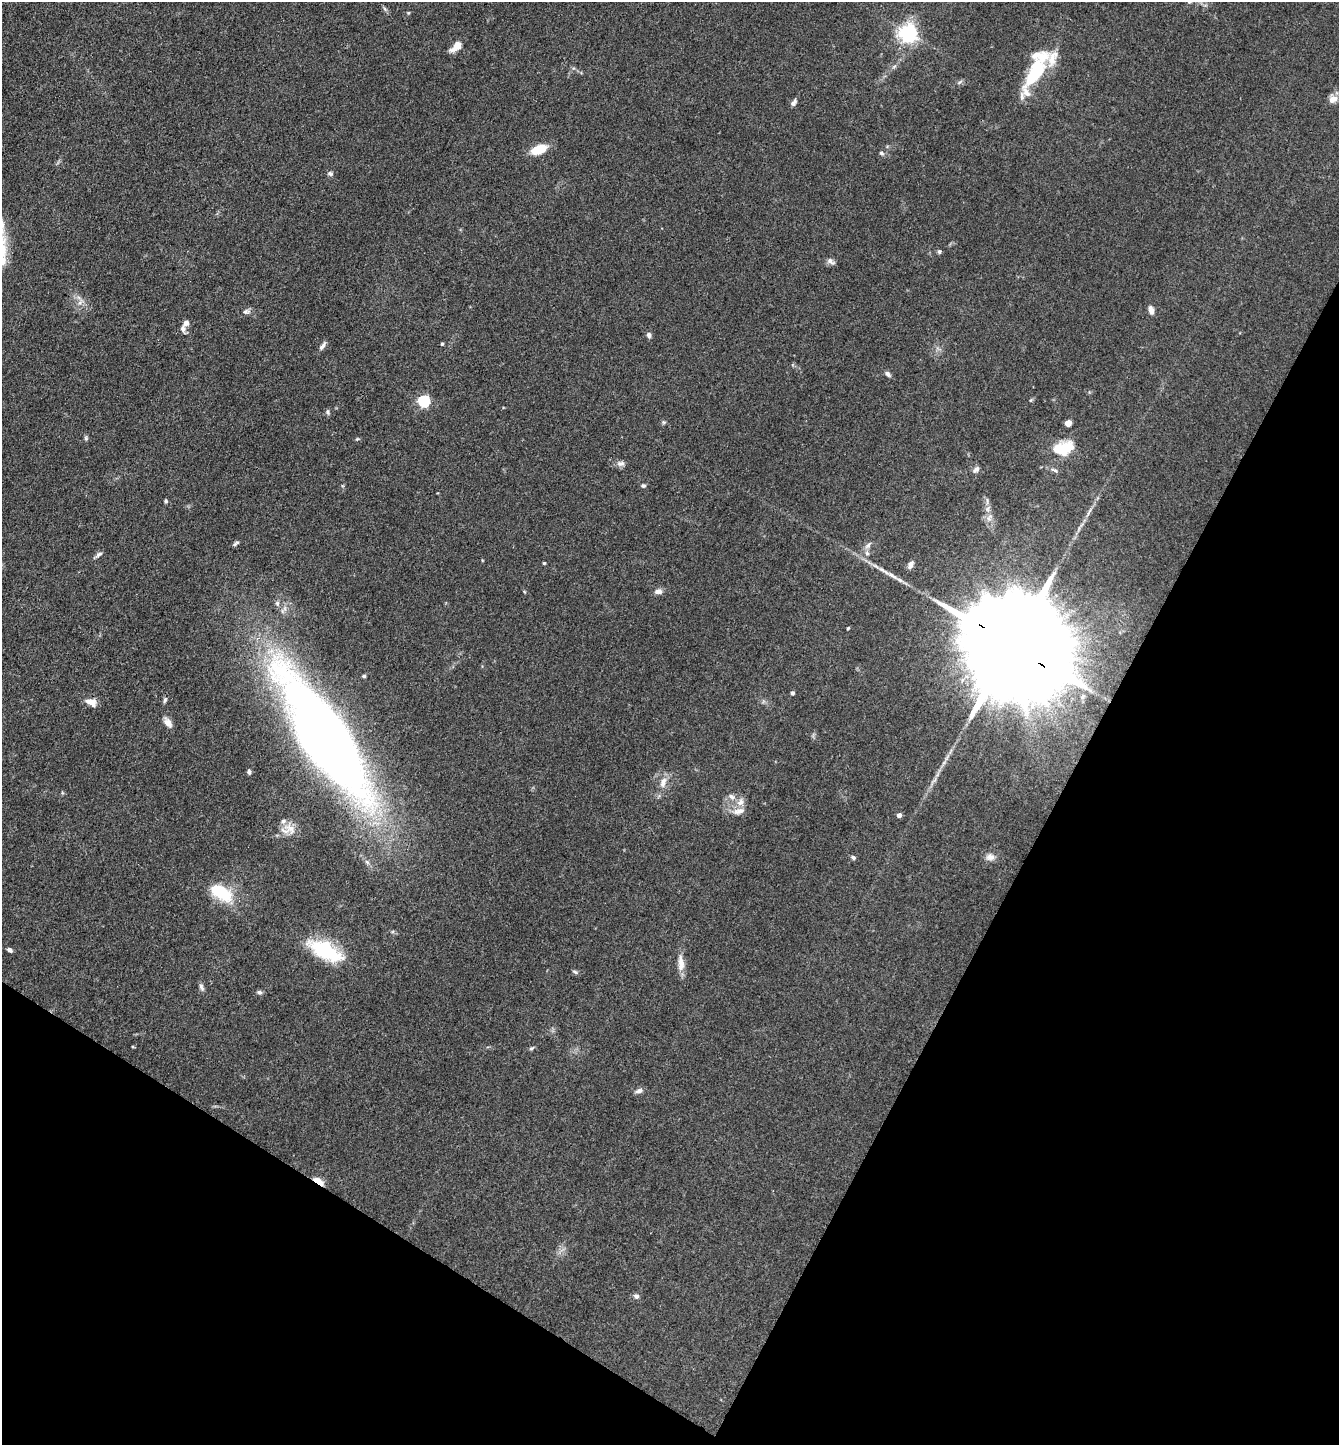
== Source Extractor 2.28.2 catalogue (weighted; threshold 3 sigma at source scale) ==
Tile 15 of 4 x 4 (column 3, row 4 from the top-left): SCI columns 2962-4298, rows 2-1444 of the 5783 x 5774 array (HDU 1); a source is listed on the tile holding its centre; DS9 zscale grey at full resolution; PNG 1341 x 1447 px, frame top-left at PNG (2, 2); no overlay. Shown black and unused: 28% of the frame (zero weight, under 3 of 4 exposures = <1% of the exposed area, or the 3 px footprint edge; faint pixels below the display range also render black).
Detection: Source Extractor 2.28.2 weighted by HDU 2 'WHT'; one run over the whole footprint, this tile lists its part. Background 0.0821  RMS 0.0064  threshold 0.0288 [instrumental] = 3 sigma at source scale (4.5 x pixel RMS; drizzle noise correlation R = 1.50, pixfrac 1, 0.05/0.05 arcsec/px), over >= 5 px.
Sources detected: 83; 1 inside a brighter object's white glare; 1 long thin detection or spike segment (spike, bleed or trail) — not listed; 6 inside a brighter listed object's ellipse — not listed separately; the other 75 listed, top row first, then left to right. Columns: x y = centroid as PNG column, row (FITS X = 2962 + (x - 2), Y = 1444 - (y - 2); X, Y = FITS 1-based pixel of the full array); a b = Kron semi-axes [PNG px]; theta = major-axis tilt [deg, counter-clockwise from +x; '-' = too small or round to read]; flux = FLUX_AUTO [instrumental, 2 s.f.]
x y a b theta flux
1189 2 5 4 - 0.86
385 9 6 5 - 1.1
908 33 6 6 - 310
456 46 13 7 42 7.1
894 67 6 4 3 1.1
1036 72 57 15 62 39
960 82 9 3 40 1
1333 99 11 9 38 4.6
794 103 9 5 54 2.2
539 149 16 8 22 15
881 153 7 5 -48 1.4
330 173 7 6 - 1.5
939 252 5 5 - 1.2
2 261 12 10 82 6.9
831 261 12 7 -29 2.3
80 302 10 5 63 2.5
1151 310 9 6 -75 3.9
246 312 11 6 11 2.4
186 323 9 7 49 2.5
649 335 7 5 -78 2.1
442 344 4 4 - 0.72
322 346 13 5 56 2.5
888 374 8 5 -42 1.9
1031 400 6 3 71 0.74
424 401 5 5 - 78
328 412 8 5 -78 1.2
664 422 5 5 - 0.97
1068 423 5 4 - 11
86 438 7 5 -82 1.1
357 439 5 4 - 0.71
1061 449 28 17 18 18
621 464 12 7 -10 2.6
976 469 9 6 45 2.2
1054 470 11 4 -21 1.8
643 486 6 5 - 1.2
166 501 5 4 - 0.96
1089 512 14 3 60 2.1
989 518 11 7 58 3.4
236 543 9 4 35 1.5
868 545 12 5 51 2.4
98 555 12 4 36 1.9
544 563 3 3 - 0.72
910 565 10 6 62 2.9
658 591 10 7 8 3.1
277 603 8 6 -75 1.7
848 628 5 3 - 0.63
1013 646 47 21 -33 37000
364 676 4 4 - 0.94
792 693 4 4 - 1.7
165 700 9 5 66 1.3
91 702 13 8 -22 5.8
168 722 13 7 -53 4.4
325 737 91 27 -57 1200
249 772 5 4 - 1.7
663 782 16 8 72 5.5
731 797 9 7 -44 2.6
740 802 12 9 57 4.2
739 811 19 8 12 5.1
899 815 4 4 - 2.8
290 828 21 12 -38 7.2
990 857 12 10 -3 3.9
853 858 6 5 - 1.4
367 862 6 6 - 1.5
222 894 23 16 -26 25
10 950 6 4 -30 1.9
326 951 46 19 -27 37
681 963 23 8 -86 6.6
575 972 8 5 -23 1.2
201 987 10 5 -69 1.9
259 992 7 5 -22 1.5
133 1047 5 3 - 0.5
531 1048 7 5 38 1
639 1091 9 5 13 2.7
319 1181 15 5 -34 5.4
636 1296 7 6 - 2.1
Overlapping masked pixels (flux is a lower limit): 3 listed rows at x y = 1013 646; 325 737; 319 1181
Isophote crosses this tile's border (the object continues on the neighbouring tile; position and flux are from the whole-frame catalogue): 2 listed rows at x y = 1189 2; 2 261